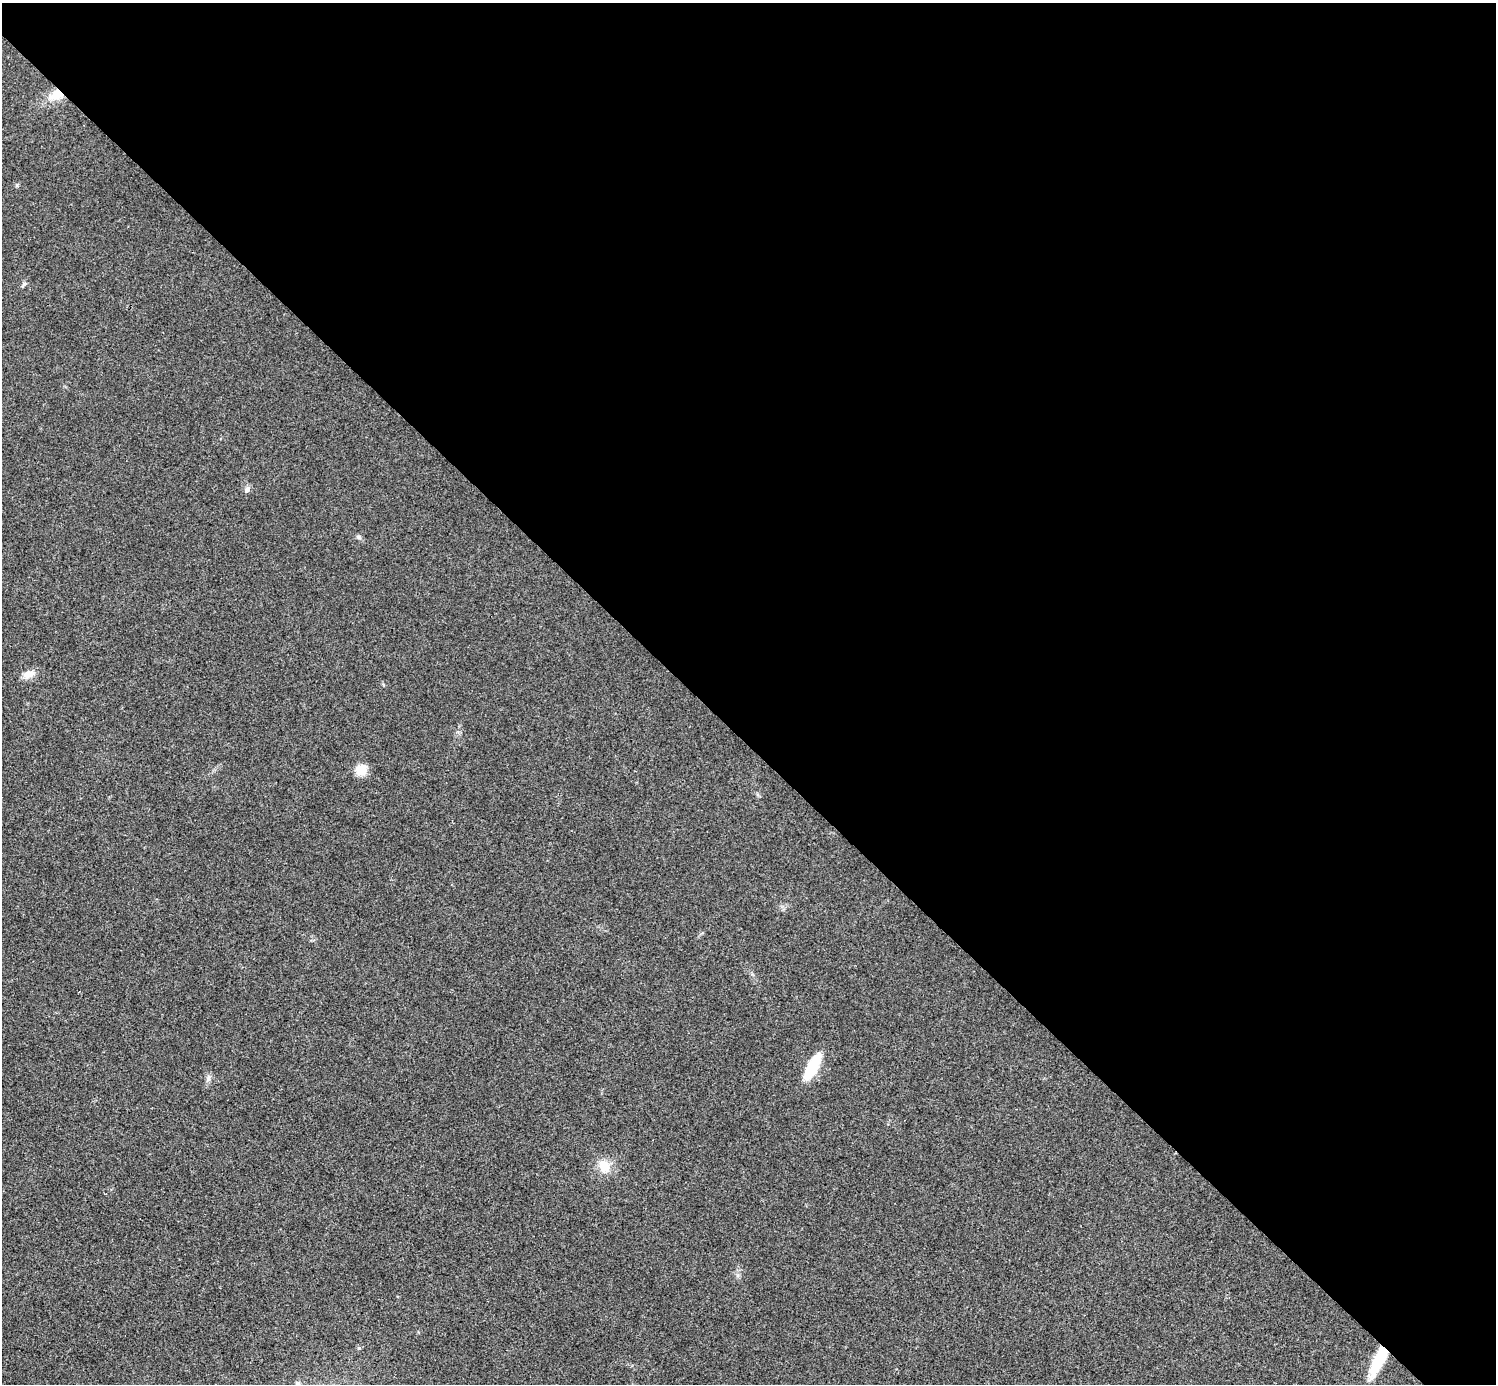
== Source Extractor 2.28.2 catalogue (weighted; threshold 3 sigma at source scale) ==
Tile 8 of 4 x 4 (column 4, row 2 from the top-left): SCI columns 4487-5980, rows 3063-4444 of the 5983 x 5983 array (HDU 1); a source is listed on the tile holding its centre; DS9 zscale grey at full resolution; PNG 1498 x 1386 px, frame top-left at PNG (2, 3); no overlay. Shown black and unused: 54% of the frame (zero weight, under 3 of 4 exposures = <1% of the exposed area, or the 3 px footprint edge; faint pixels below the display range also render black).
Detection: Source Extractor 2.28.2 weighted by HDU 2 'WHT'; one run over the whole footprint, this tile lists its part. Background 0.0218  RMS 0.0056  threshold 0.0251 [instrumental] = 3 sigma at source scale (4.5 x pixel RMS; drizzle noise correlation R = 1.50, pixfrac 1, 0.05/0.05 arcsec/px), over >= 5 px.
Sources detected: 11; all 11 listed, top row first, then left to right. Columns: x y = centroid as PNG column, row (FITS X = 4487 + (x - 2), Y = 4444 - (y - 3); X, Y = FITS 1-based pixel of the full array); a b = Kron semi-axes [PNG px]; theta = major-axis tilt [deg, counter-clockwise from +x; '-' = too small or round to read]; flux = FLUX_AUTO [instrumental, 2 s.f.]
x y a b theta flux
57 95 18 12 23 11
24 284 9 5 44 1.3
247 489 8 6 56 2
358 537 8 5 -28 1.2
28 674 15 9 16 5.3
361 769 13 11 37 8.7
813 1066 34 11 62 18
208 1078 11 6 70 2.1
604 1166 14 11 -67 11
1378 1362 35 10 64 19
298 1383 7 6 - 2
Overlapping masked pixels (flux is a lower limit): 2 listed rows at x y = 57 95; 1378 1362
Isophote crosses this tile's border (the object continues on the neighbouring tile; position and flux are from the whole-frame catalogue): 1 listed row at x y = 298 1383
Unlisted compact peaks at least as high as the median listed source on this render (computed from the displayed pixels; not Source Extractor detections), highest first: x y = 17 185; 359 1348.